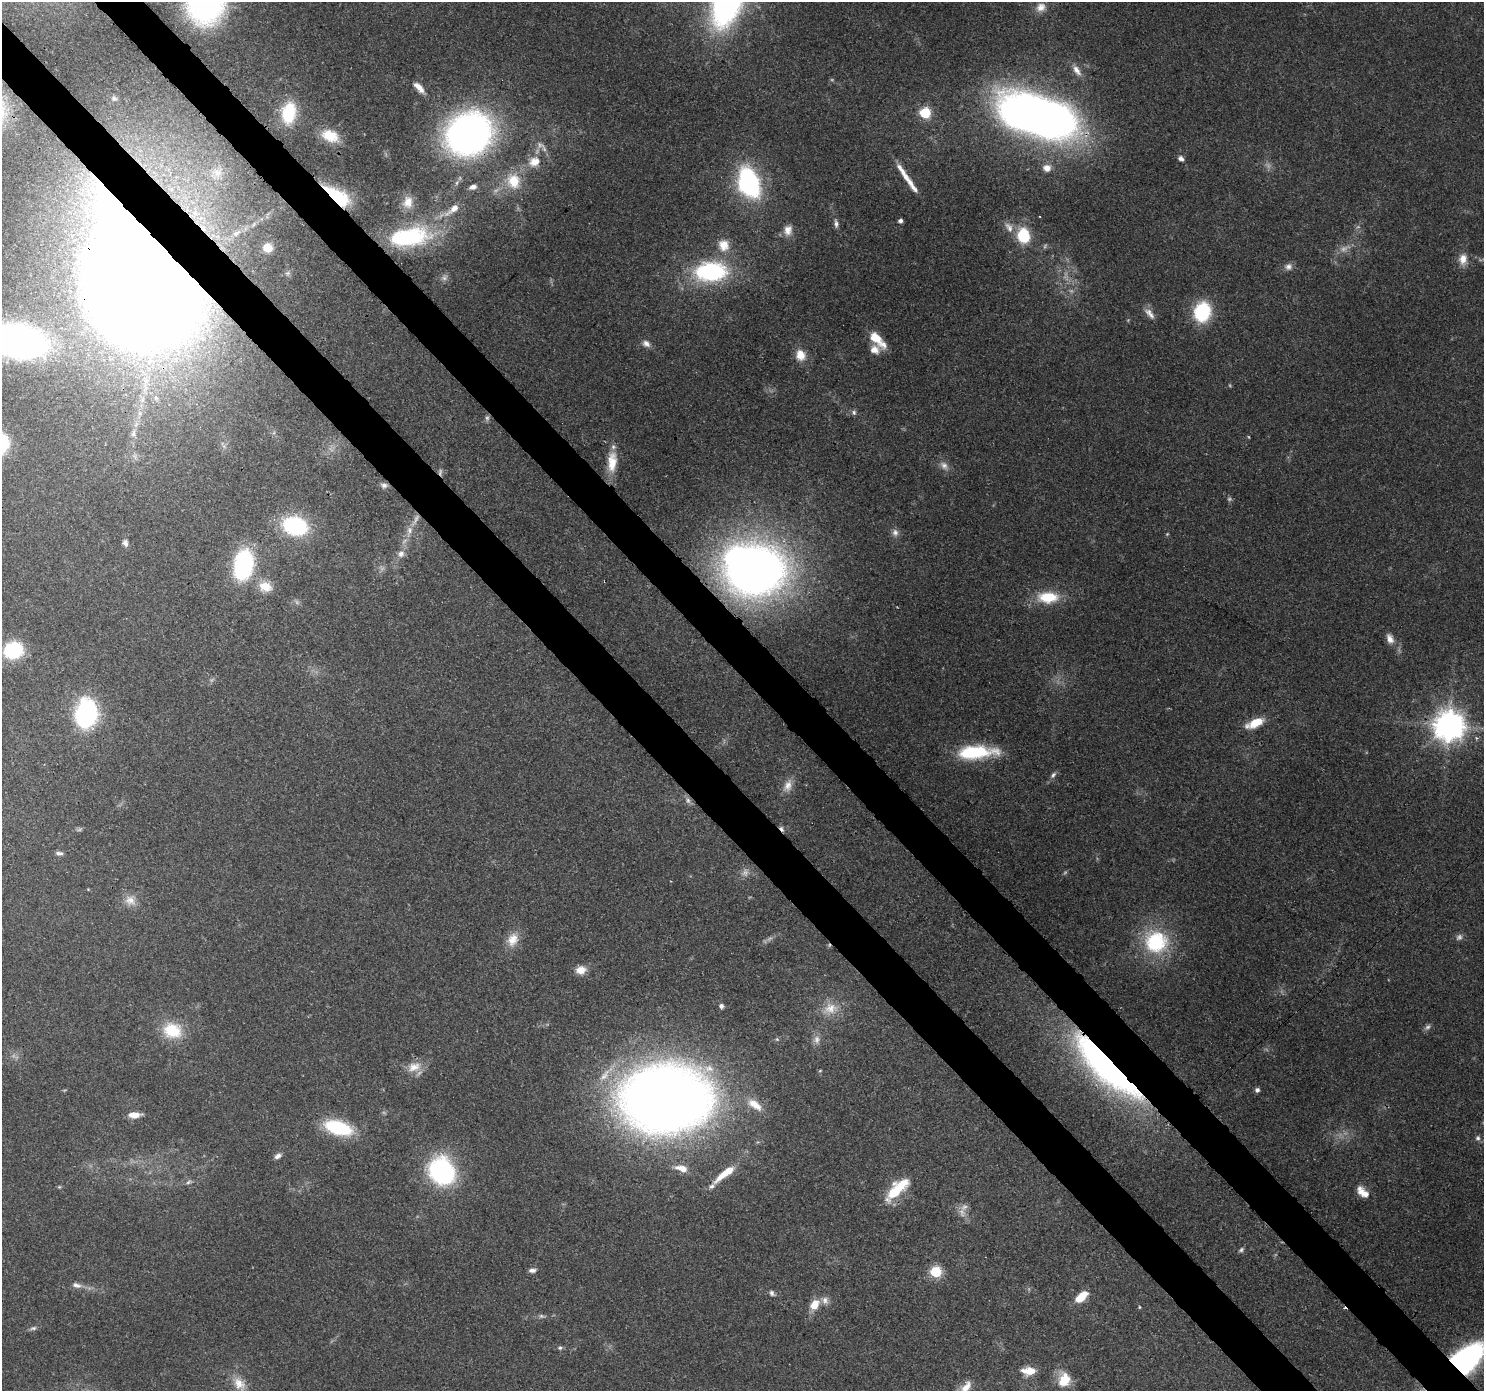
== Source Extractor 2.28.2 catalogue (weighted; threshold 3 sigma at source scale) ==
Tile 11 of 4 x 4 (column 3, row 3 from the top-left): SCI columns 3055-4536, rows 1615-3003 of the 6116 x 6073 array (HDU 1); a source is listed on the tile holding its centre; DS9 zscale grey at full resolution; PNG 1486 x 1393 px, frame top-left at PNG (2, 2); no overlay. Shown black and unused: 7% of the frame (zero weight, under 3 of 4 exposures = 8% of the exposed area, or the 3 px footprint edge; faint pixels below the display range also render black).
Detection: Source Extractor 2.28.2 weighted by HDU 2 'WHT'; one run over the whole footprint, this tile lists its part. Background 0.122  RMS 0.0045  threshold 0.0201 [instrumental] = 3 sigma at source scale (4.5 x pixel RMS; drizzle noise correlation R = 1.50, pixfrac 1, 0.0396/0.0396 arcsec/px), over >= 5 px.
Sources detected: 143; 19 too faint to see at this stretch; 3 inside a brighter object's white glare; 2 cosmic-ray / hot-pixel residue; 1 long thin detection or spike segment (spike, bleed or trail) — not listed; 10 inside a brighter listed object's ellipse — not listed separately; the other 108 listed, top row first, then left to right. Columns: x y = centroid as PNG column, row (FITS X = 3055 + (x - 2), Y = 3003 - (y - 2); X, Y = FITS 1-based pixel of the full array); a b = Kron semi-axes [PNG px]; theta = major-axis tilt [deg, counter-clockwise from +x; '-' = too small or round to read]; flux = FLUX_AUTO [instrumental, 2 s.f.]
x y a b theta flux
206 5 38 35 68 91
1041 7 14 12 28 4.4
1077 70 17 8 -57 3.8
114 98 7 6 - 1.1
289 113 24 16 82 22
925 113 6 6 - 42
1038 116 66 32 -19 420
469 134 34 29 33 260
330 136 22 14 -24 10
1181 159 9 6 -32 1.7
534 162 18 14 20 8
1047 168 9 8 - 3.9
902 171 23 6 -56 4.7
217 173 19 16 39 8.8
514 181 21 18 -77 13
749 183 31 20 -69 66
473 187 9 6 18 2.6
337 196 27 11 -36 33
408 202 17 13 77 5.8
453 209 26 9 36 6.6
900 221 4 4 - 1.9
836 223 11 6 -81 1.7
1009 227 17 9 -57 3.7
788 230 14 11 79 4.1
1023 236 8 7 - 36
409 237 55 24 7 47
724 245 16 15 - 7.5
268 247 8 7 - 4
1463 259 15 11 84 4.9
1288 267 11 9 9 2.3
711 271 40 24 3 51
287 273 7 5 19 1.1
147 280 88 75 -70 1400
1202 312 15 13 75 38
1150 313 17 7 -49 3.1
876 338 15 9 -45 8.6
16 341 53 27 -11 200
646 344 11 8 -32 2.4
874 350 14 11 22 4.5
800 355 14 12 -70 6.2
854 412 7 7 - 1.2
487 418 7 6 - 1.2
133 433 11 6 79 2
612 462 28 12 86 9.9
944 465 13 10 -48 3
384 485 10 7 -10 1.8
295 526 21 15 -12 51
409 531 16 7 75 3.8
895 533 10 8 -69 2.2
1167 534 4 4 - 0.49
125 543 9 7 -79 1.9
401 554 10 9 - 2.8
243 565 24 15 80 68
755 570 42 35 6 430
265 586 19 15 -21 8.3
1048 597 28 14 1 15
1390 639 14 9 -65 3.4
13 650 15 13 17 34
86 714 18 13 81 100
1255 723 21 9 24 10
1449 725 10 10 - 770
972 752 45 13 2 30
1053 775 10 6 54 1.5
788 786 19 11 67 4.8
688 800 9 6 -86 1.7
59 853 10 5 -9 1.5
130 900 16 14 -32 5.2
513 940 18 14 65 6.8
1156 942 33 31 -17 36
581 970 13 10 12 4.5
721 1006 5 5 - 1.6
830 1008 22 16 18 8.9
1427 1027 9 7 38 1.4
172 1030 26 21 -13 16
414 1067 21 13 19 6.7
1108 1067 62 18 -44 240
1257 1090 6 5 - 1.4
665 1099 62 45 1 770
755 1105 23 10 -36 7.9
134 1115 11 5 2 6.5
338 1128 28 13 -16 31
1478 1138 7 7 - 1.3
278 1156 10 6 30 1.8
682 1168 16 8 -16 5
442 1171 20 17 -57 89
724 1174 25 9 39 8.4
188 1182 8 5 23 1.1
59 1187 5 4 - 0.51
896 1190 28 12 45 19
1365 1194 20 8 -48 4.5
964 1207 12 8 51 2.6
1241 1250 8 5 35 1
532 1270 9 5 3 1.7
936 1272 6 6 - 39
76 1285 12 7 -11 2.4
772 1293 9 6 -49 1.4
1081 1297 14 7 40 9.5
825 1300 11 9 -67 2.6
814 1305 13 9 57 7.1
1139 1307 4 4 - 0.47
542 1316 9 6 -7 1.2
33 1328 10 5 12 1.2
560 1348 6 5 - 0.88
1467 1358 42 24 40 82
1031 1371 15 11 7 5.7
1064 1380 15 12 74 12
239 1384 21 14 -52 7.2
966 1387 20 11 52 6.2
Overlapping masked pixels (flux is a lower limit): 8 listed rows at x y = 1038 116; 469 134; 337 196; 147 280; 755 570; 1108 1067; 896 1190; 1467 1358
Isophote crosses this tile's border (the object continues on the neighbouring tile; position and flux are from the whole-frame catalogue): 5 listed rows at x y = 206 5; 1038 116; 16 341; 1467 1358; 966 1387